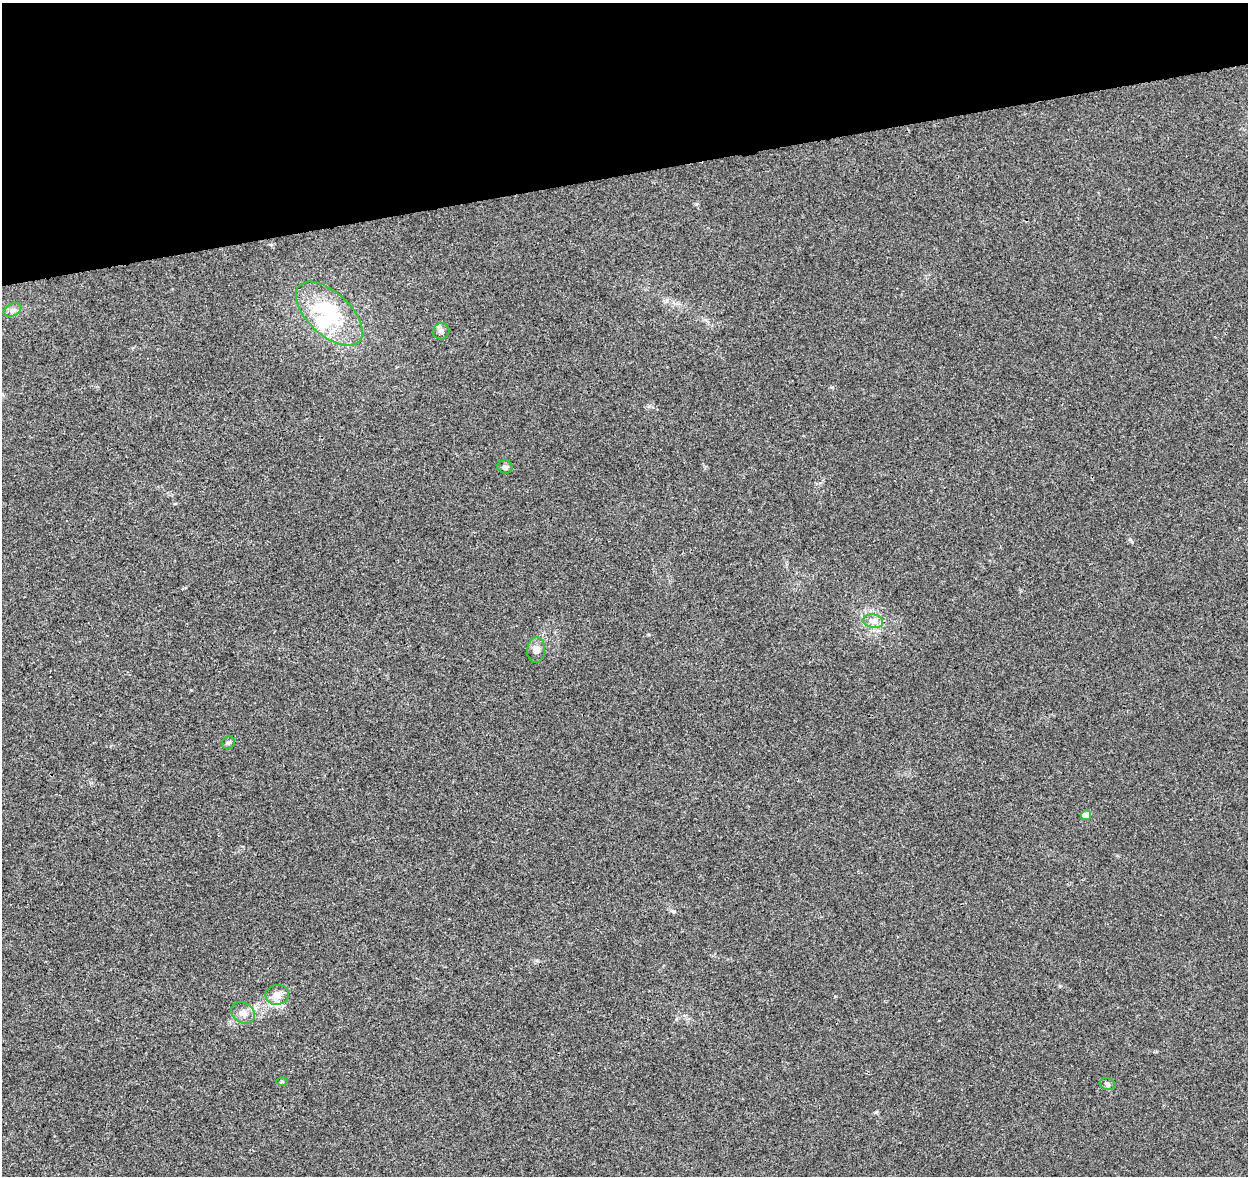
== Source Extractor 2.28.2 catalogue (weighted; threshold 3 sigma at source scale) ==
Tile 3 of 4 x 4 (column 3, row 1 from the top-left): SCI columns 2552-3797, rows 3620-4793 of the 5100 x 4843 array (HDU 1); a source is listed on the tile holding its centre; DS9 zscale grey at full resolution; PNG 1250 x 1178 px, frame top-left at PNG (2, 3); each listed source drawn as its Kron ellipse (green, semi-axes under 4 px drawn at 4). Shown black and unused: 15% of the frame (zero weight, under 3 of 4 exposures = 5% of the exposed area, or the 3 px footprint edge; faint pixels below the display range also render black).
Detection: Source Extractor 2.28.2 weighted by HDU 2 'WHT'; one run over the whole footprint, this tile lists its part. Background 0.0053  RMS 0.0027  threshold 0.012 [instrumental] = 3 sigma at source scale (4.5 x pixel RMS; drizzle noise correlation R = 1.50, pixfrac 1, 0.0396/0.0396 arcsec/px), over >= 5 px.
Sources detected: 13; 1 inside a brighter object's white glare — neither listed nor drawn; the other 12 listed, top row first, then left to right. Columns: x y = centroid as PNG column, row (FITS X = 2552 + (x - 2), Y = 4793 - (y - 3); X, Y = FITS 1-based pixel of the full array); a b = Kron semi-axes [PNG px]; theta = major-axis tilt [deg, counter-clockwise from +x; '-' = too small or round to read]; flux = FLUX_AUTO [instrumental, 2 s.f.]
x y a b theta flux
12 310 9 6 26 1
329 314 41 21 -43 21
441 331 8 8 - 1.1
505 467 7 6 - 0.78
873 621 10 6 -10 1.4
536 650 12 9 85 1.6
228 743 7 6 - 0.62
1086 815 5 5 - 4.7
277 995 12 9 9 2.5
243 1013 12 10 -33 1.9
282 1082 5 3 - 0.26
1107 1084 8 6 -15 0.62
Unlisted compact peaks at least as high as the median listed source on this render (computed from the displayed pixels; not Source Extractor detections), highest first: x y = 876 1112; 674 911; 1130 539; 696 204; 835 996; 1060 986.